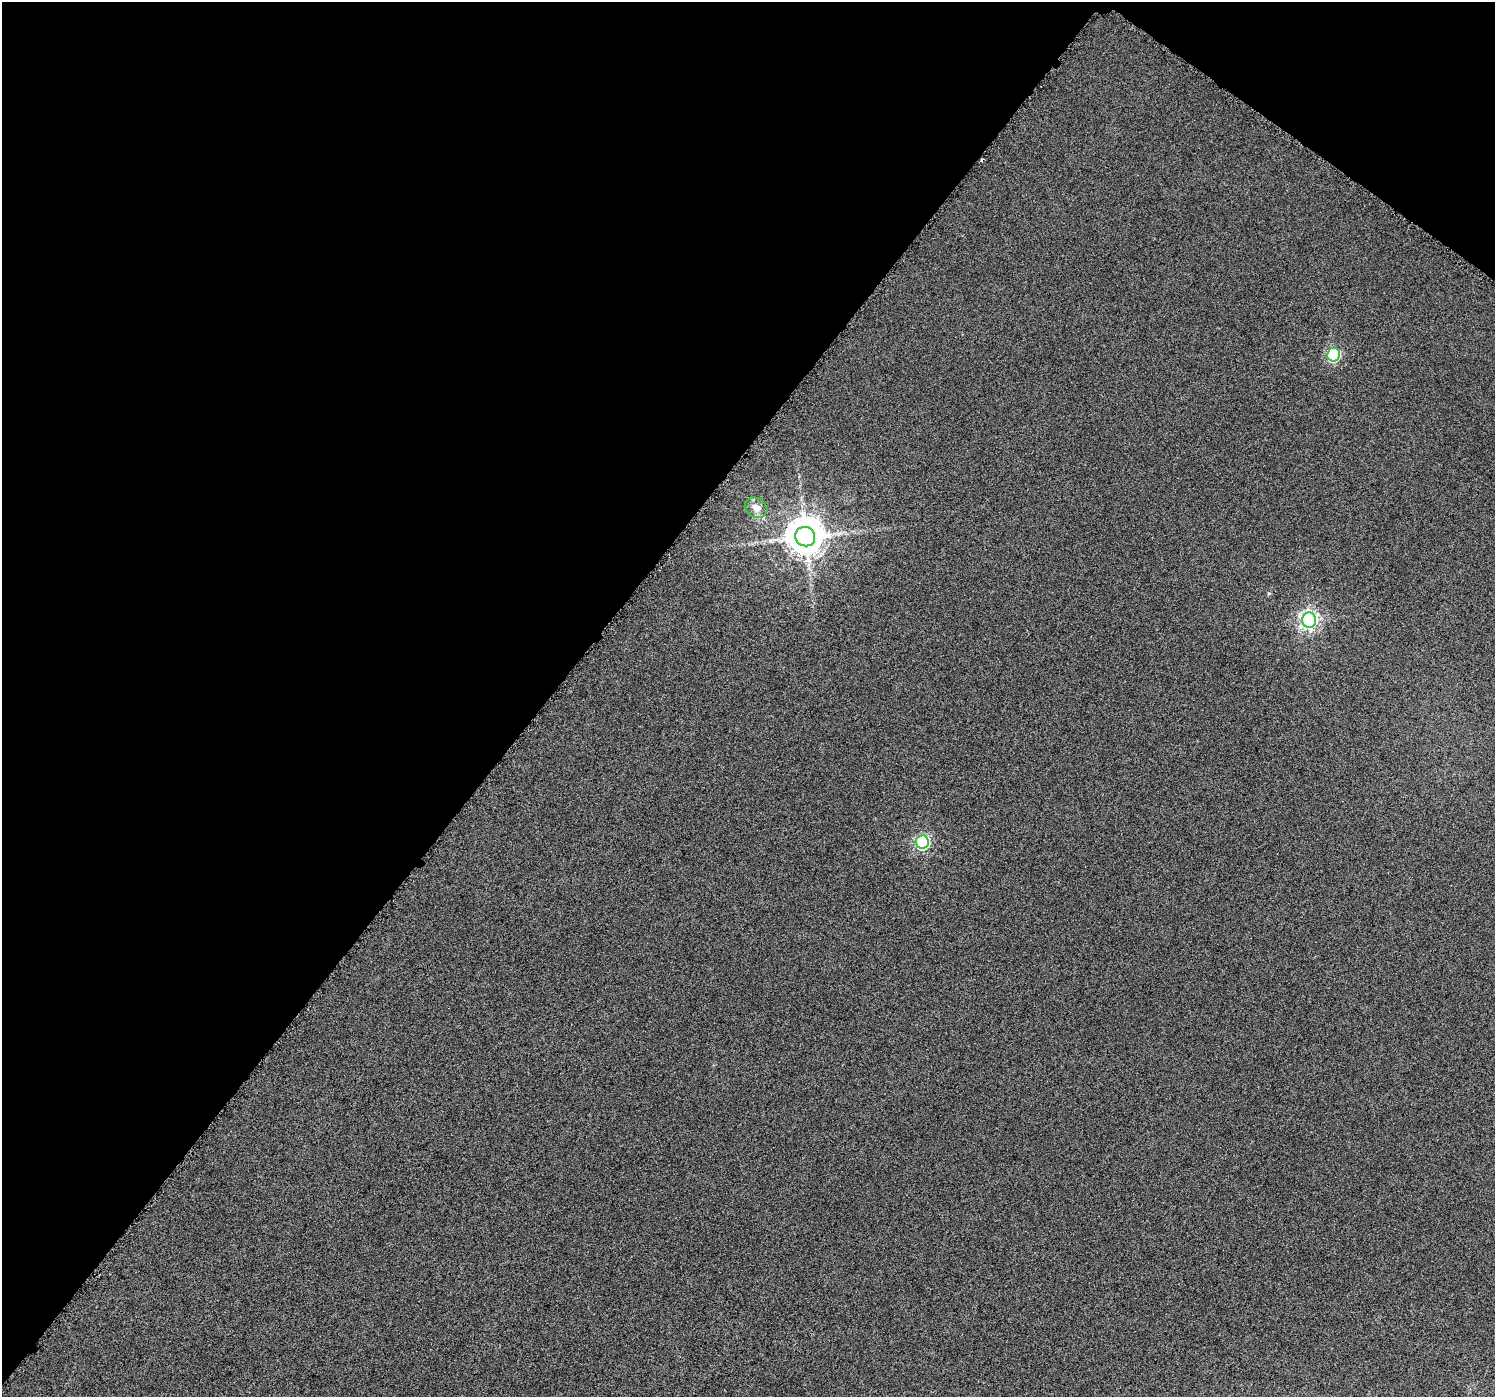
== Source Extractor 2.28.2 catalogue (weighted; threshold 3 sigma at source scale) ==
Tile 2 of 4 x 4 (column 2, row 1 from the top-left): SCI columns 1504-2996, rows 4442-5836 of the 5985 x 6026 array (HDU 1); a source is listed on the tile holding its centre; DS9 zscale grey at full resolution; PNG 1497 x 1399 px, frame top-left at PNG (2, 2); each listed source drawn as its Kron ellipse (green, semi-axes under 4 px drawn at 4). Shown black and unused: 39% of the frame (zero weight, under 3 of 6 exposures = <1% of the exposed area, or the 3 px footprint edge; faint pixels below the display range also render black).
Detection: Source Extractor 2.28.2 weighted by HDU 2 'WHT'; one run over the whole footprint, this tile lists its part. Background 0.00113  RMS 0.0038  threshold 0.0154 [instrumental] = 3 sigma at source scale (4.09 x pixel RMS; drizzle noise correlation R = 1.36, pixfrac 0.8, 0.0396/0.0396 arcsec/px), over >= 5 px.
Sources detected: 7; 1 inside a brighter object's white glare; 1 cosmic-ray / hot-pixel residue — neither listed nor drawn; the other 5 listed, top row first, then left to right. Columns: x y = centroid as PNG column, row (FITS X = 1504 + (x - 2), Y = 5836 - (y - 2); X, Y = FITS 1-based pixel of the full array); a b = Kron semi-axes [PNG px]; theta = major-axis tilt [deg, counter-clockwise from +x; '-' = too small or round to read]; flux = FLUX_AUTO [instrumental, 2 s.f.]
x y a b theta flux
1333 355 7 6 - 48
756 508 12 9 -32 3.5
805 537 10 9 - 940
1309 620 7 7 - 150
922 842 7 6 - 66